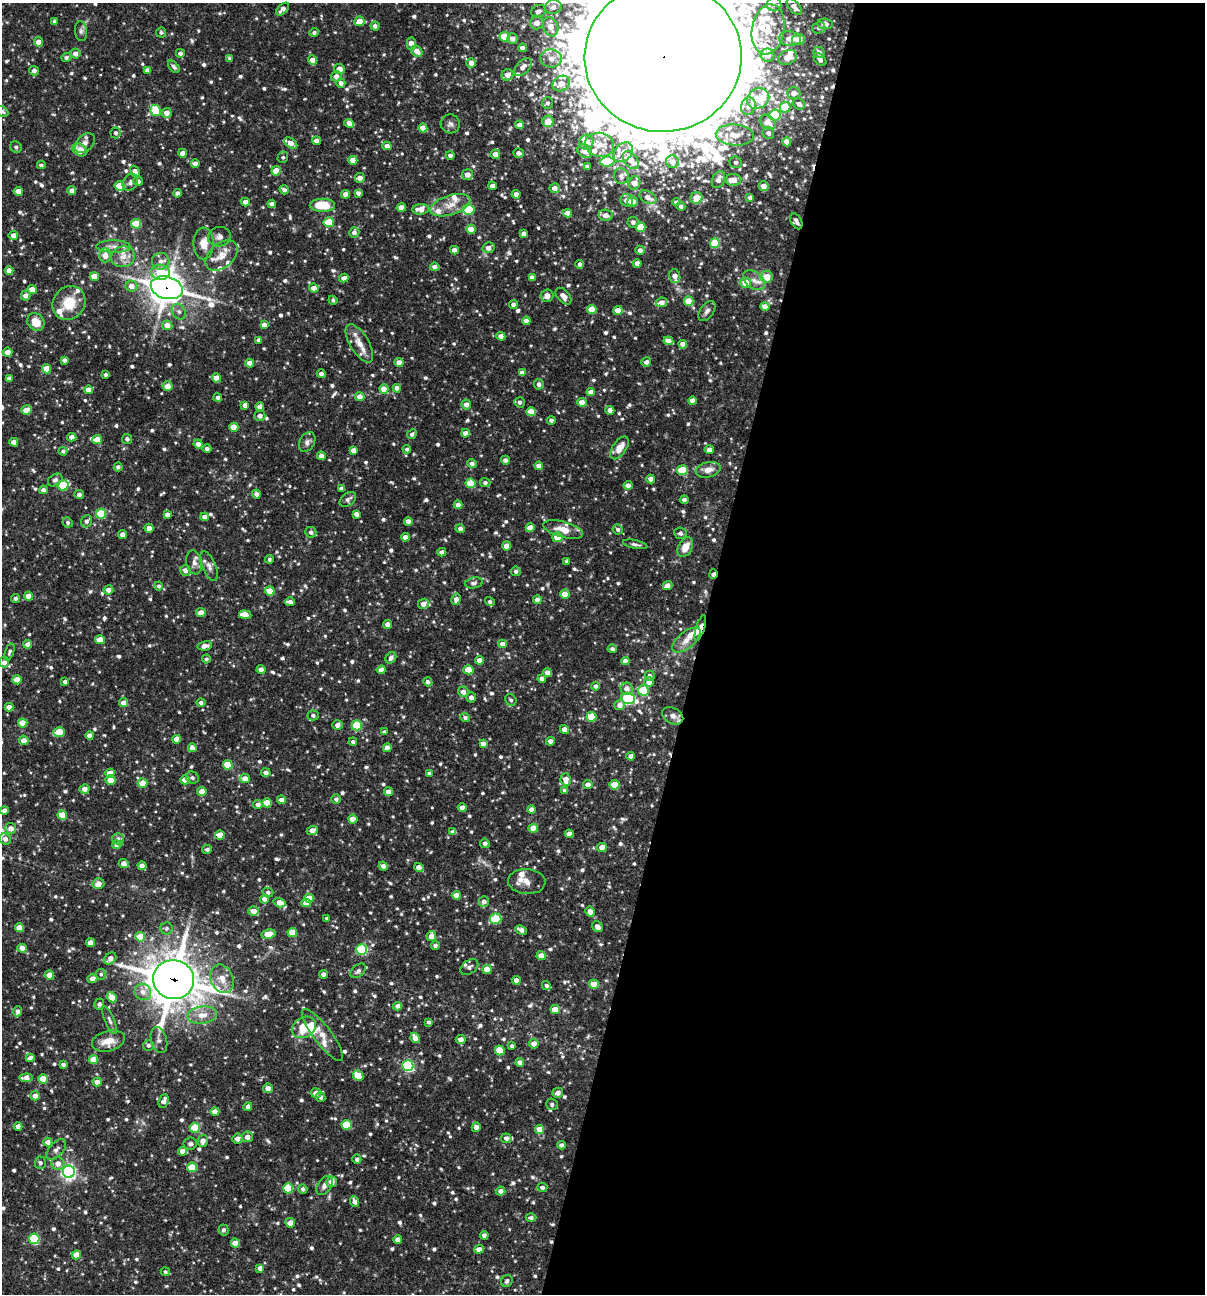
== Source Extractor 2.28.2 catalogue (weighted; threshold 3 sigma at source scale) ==
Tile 12 of 4 x 4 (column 4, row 3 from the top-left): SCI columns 3860-5062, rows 1293-2584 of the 5187 x 5168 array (HDU 1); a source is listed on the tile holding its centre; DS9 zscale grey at full resolution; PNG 1207 x 1296 px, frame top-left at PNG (2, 3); each listed source drawn as its Kron ellipse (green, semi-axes under 4 px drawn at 4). Shown black and unused: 42% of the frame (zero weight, under 3 of 4 exposures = <1% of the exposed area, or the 3 px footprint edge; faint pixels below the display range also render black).
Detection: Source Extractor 2.28.2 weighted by HDU 2 'WHT'; one run over the whole footprint, this tile lists its part. Background 0.0869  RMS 0.0039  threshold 0.0175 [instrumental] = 3 sigma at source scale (4.5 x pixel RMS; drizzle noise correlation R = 1.50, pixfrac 1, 0.05/0.05 arcsec/px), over >= 5 px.
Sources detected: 963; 2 cosmic-ray / hot-pixel residue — neither listed nor drawn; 37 inside a brighter listed object's ellipse — not listed separately; of the other 924, all 500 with FLUX_AUTO >= 0.89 (the completeness limit of this list) listed and drawn (424 fainter detections not listed), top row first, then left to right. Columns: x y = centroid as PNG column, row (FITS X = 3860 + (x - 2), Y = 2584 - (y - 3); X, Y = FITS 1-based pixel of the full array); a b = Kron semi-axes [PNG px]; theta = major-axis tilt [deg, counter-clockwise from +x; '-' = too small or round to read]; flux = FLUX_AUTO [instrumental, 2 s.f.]
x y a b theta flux
774 4 7 6 - 1.4
553 7 8 7 - 3
794 7 10 5 -49 2.4
283 9 8 4 44 2.2
539 11 7 6 - 1.8
55 21 4 4 - 1.5
359 21 5 5 - 3.8
537 23 7 6 - 3.2
825 24 8 5 -8 3
375 26 4 4 - 1.3
551 27 10 7 -70 4.5
819 28 7 6 - 1.3
768 29 25 16 79 13
81 31 10 6 -84 1.3
314 32 5 4 - 1
161 33 5 5 - 0.91
505 37 5 5 - 15
513 38 5 5 - 2.6
790 39 11 7 -8 4.3
798 40 6 5 - 6.3
38 42 5 4 - 3.1
411 44 6 4 90 4
522 48 4 4 - 1.7
417 51 6 5 - 3.1
180 53 4 4 - 1.4
819 53 6 5 - 2.4
75 54 5 5 - 2.5
767 55 7 6 - 3
66 57 5 4 - 1
663 57 78 75 3 15000
788 57 10 7 22 4.9
230 58 4 3 - 1.1
551 58 11 9 -8 3.2
312 60 5 4 - 3.4
820 60 7 5 -42 1.5
471 63 5 4 - 2.7
174 67 7 4 -51 0.9
523 67 10 6 47 2.2
339 69 5 5 - 3
147 70 4 4 - 1.5
34 71 5 5 - 1.8
508 75 6 5 - 3.2
336 76 5 5 - 2.5
341 83 4 4 - 1.6
561 83 9 7 34 4.2
794 93 6 6 - 3.1
758 98 11 9 32 8.2
548 103 6 5 - 1.2
799 104 6 5 - 2
748 106 9 7 74 1.9
785 107 5 5 - 9.7
2 111 7 5 -30 1.2
156 111 6 5 - 16
167 113 5 5 - 3.3
775 115 6 5 - 22
548 121 6 5 - 5.6
768 122 9 6 -39 4.3
349 123 5 4 - 3
450 124 9 9 - 1.7
519 125 4 4 - 2.4
423 128 4 4 - 5.6
116 133 5 5 - 1.1
768 133 6 5 - 1.6
735 135 19 10 -4 6.8
317 141 4 4 - 2.5
586 142 7 7 - 4.7
787 142 4 4 - 4
85 143 11 8 44 2
291 143 7 4 -34 3.2
600 145 14 12 -9 4.6
387 146 4 4 - 2.6
16 147 6 5 - 0.97
80 150 7 6 - 5.9
585 151 8 6 -37 4
623 152 11 8 47 3
183 153 4 4 - 2.6
519 153 5 4 - 1.7
495 154 5 4 - 2.8
450 155 4 4 - 1.5
283 157 6 5 - 0.89
353 160 4 4 - 4.2
631 160 10 6 -56 4
607 162 7 5 4 18
672 162 6 6 - 3.2
736 162 6 5 - 1.1
195 163 4 4 - 1.7
41 165 4 4 - 0.91
587 166 4 4 - 1.5
135 171 6 4 -58 2.2
276 171 4 4 - 6.5
468 174 5 5 - 3.3
621 176 8 7 - 1.7
360 178 5 5 - 2.4
718 180 9 6 64 3
733 180 8 6 0 4.2
138 181 5 4 - 1.7
130 182 9 7 54 1.5
634 183 7 5 66 3.9
119 186 5 5 - 8.7
492 186 4 4 - 2.3
764 186 5 5 - 3.2
555 188 5 5 - 2.7
284 190 5 4 - 1.3
18 191 4 4 - 4.4
72 191 4 4 - 2.5
178 193 4 4 - 1.5
358 193 4 4 - 1.3
346 194 4 4 - 2.9
516 194 4 4 - 2.2
648 197 9 6 -28 3.5
750 197 4 4 - 1.1
696 198 6 5 - 6
627 200 6 6 - 3.5
632 201 5 5 - 4.2
245 202 4 4 - 2.3
676 202 4 4 - 1.2
272 204 4 4 - 2.3
322 205 13 6 -1 13
450 205 21 9 18 5.2
681 206 4 4 - 1.1
401 208 4 4 - 3.6
421 209 8 5 6 3.9
469 210 6 5 - 18
568 213 4 4 - 3.8
606 215 7 5 -8 2.7
796 221 8 5 -61 1.7
329 222 5 5 - 11
633 222 5 5 - 1.5
136 224 5 5 - 12
640 227 5 5 - 10
471 229 4 4 - 5.3
354 232 5 5 - 1.5
524 234 4 4 - 1.9
13 235 5 4 - 2.6
219 237 11 9 11 2.3
203 243 16 10 89 4.9
715 243 5 5 - 17
113 246 17 6 -1 2.5
488 248 6 5 - 2.7
454 250 4 4 - 2.4
640 250 4 4 - 1.8
105 255 7 6 - 4.3
222 256 19 12 42 5.1
123 257 12 10 20 3.5
161 261 9 8 - 2.3
637 263 4 4 - 2.5
580 264 4 4 - 1.2
435 267 4 4 - 2.4
9 271 4 4 - 3.3
160 272 9 7 -4 11
94 276 4 4 - 5
675 276 7 5 -78 2.7
532 277 4 4 - 2.3
767 277 6 6 - 6.5
344 278 5 4 - 1.9
754 280 12 8 -38 3.2
745 283 5 5 - 6.8
131 286 6 5 - 3.1
167 288 16 11 -15 670
314 288 5 4 - 2.8
32 289 4 4 - 6
26 296 5 5 - 2.2
547 296 6 6 - 2.7
563 296 10 6 -48 2.7
333 300 4 4 - 1
689 301 5 4 - 8.3
662 302 5 5 - 2.7
69 303 18 15 54 10
513 305 4 4 - 1.6
765 306 4 4 - 3
592 309 5 4 - 8
618 311 4 4 - 4.7
707 311 11 6 54 1.7
179 312 8 6 -56 1.4
526 321 4 4 - 2.2
36 322 9 8 - 5.4
167 325 5 5 - 3.2
264 325 4 4 - 2.9
501 336 4 4 - 2.7
259 340 4 4 - 1.5
668 341 5 4 - 3.1
359 343 21 9 -59 4.7
683 344 4 4 - 3
7 352 5 4 - 3.4
64 360 4 4 - 1.3
646 362 5 5 - 1.6
250 363 4 4 - 4
399 363 4 4 - 3.5
47 369 5 4 - 6.1
522 373 4 4 - 1.9
321 374 4 4 - 1.5
106 375 3 3 - 0.99
216 378 4 4 - 5
9 379 4 4 - 2.4
539 384 5 5 - 1.6
168 386 5 5 - 3.3
397 388 4 4 - 2.2
384 389 4 4 - 4.3
88 390 4 4 - 3.4
591 392 4 4 - 3.1
218 397 4 4 - 1.2
360 397 4 4 - 3.8
692 401 4 4 - 3.1
520 402 5 5 - 1.1
582 402 5 4 - 5
245 405 4 4 - 2.5
466 405 5 4 - 2.5
260 407 4 4 - 2.7
26 410 5 4 - 6.5
610 410 4 4 - 2.8
531 412 4 4 - 7.6
260 416 5 5 - 1.8
551 420 4 4 - 1.1
234 427 4 4 - 6.2
465 433 4 4 - 2.7
412 434 5 4 - 1.2
72 437 4 4 - 2.4
127 439 5 5 - 1.4
97 440 5 4 - 6.9
14 442 4 4 - 2.6
307 442 10 7 61 1.6
198 444 4 4 - 2
619 448 13 7 56 4.2
207 449 4 4 - 1.5
407 449 4 4 - 0.91
353 450 4 4 - 2.2
709 450 4 4 - 2.4
63 451 4 4 - 0.95
321 456 4 4 - 2.4
505 460 4 4 - 1.5
472 464 5 4 - 1.4
539 466 4 4 - 3.2
118 467 4 4 - 1.2
682 470 5 5 - 13
708 470 12 7 12 3.3
651 479 4 4 - 2.8
55 480 8 5 34 1.5
470 483 5 4 - 9
485 483 5 4 - 1.1
63 485 6 5 - 16
628 485 4 4 - 1.9
342 488 4 4 - 1.5
43 490 4 4 - 1.6
79 494 5 4 - 1.3
256 494 4 4 - 1.6
348 499 9 6 38 1.5
684 500 4 4 - 1.2
458 505 4 4 - 2.6
101 514 5 5 - 20
356 514 4 4 - 2
167 515 4 4 - 1.8
205 517 4 4 - 2.2
86 521 6 5 - 1.2
408 521 4 4 - 2.4
68 522 5 5 - 0.97
149 528 4 4 - 3.1
530 528 4 4 - 5
460 529 4 4 - 1.7
563 529 20 8 -15 5.5
618 529 5 5 - 0.96
311 532 6 5 - 1.3
680 533 6 5 - 1.3
122 535 4 4 - 2.8
405 537 4 4 - 2.4
557 537 5 5 - 6.8
635 544 12 4 -11 1.2
506 546 4 4 - 4
685 547 10 7 61 4.5
442 552 4 4 - 1.7
269 559 4 4 - 0.9
567 561 4 4 - 1.2
194 562 12 7 -78 2
209 566 16 6 -67 2.2
185 570 5 5 - 2.2
516 571 5 4 - 1.2
713 574 5 3 - 2.6
474 583 9 5 10 1
159 586 4 4 - 1.1
667 586 5 4 - 2.9
108 590 5 4 - 2.4
270 591 5 4 - 6.9
565 594 4 4 - 5.4
29 596 4 4 - 4.4
15 598 4 4 - 0.92
456 599 6 4 77 1.9
537 600 4 4 - 2.4
490 601 5 4 - 1.1
290 602 5 4 - 1.6
423 604 5 5 - 3.1
201 612 5 4 - 2.7
245 615 6 4 -10 4.5
387 624 4 4 - 2
700 628 13 4 73 1.9
100 640 5 4 - 5
686 640 17 8 39 3.8
27 644 4 4 - 1.9
502 644 4 4 - 2.6
205 646 7 4 10 2.4
612 649 4 4 - 1.1
9 652 9 4 71 0.94
391 658 6 5 - 1.5
206 659 4 4 - 0.94
479 660 4 4 - 3.1
625 661 4 4 - 2.6
4 662 5 5 - 2
261 670 4 4 - 2.8
381 670 4 4 - 3.4
468 670 5 4 - 7.7
547 673 4 4 - 2.6
650 676 5 5 - 1.6
542 679 4 4 - 2.1
17 680 4 4 - 6.1
65 682 4 4 - 1.3
428 682 4 4 - 1.4
649 682 5 5 - 3.2
595 686 4 4 - 1.2
627 689 6 6 - 2.5
643 690 5 5 - 21
463 692 5 5 - 2.6
471 697 5 5 - 1.8
628 698 7 5 -15 40
511 700 6 5 - 0.95
201 702 5 4 - 1.2
123 703 4 4 - 2.5
620 705 5 5 - 2.5
9 707 4 4 - 2.7
313 715 5 5 - 0.98
673 716 11 8 -27 2.6
591 717 5 5 - 9.9
465 718 5 4 - 0.97
23 723 5 4 - 7.7
338 725 5 5 - 2
357 725 5 5 - 18
564 729 5 4 - 2.8
59 732 6 5 - 10
384 732 4 4 - 1.1
90 735 4 4 - 2.3
176 739 4 4 - 3.1
24 740 5 4 - 3
550 741 4 4 - 2.2
353 742 4 4 - 0.92
483 744 4 4 - 2.4
192 748 4 4 - 2.8
387 748 4 4 - 2.6
631 756 4 4 - 2.7
228 765 5 4 - 13
110 773 5 4 - 4.7
266 773 4 4 - 1.9
429 773 4 3 - 1.3
192 778 6 6 - 0.98
245 779 5 4 - 3.2
110 780 5 4 - 5.5
185 780 4 4 - 4.7
566 780 6 5 - 3.2
142 783 5 4 - 5.9
588 785 4 4 - 2.7
615 785 5 4 - 10
85 789 5 4 - 2.6
564 790 4 4 - 1
202 791 4 4 - 3.7
388 792 4 4 - 2.9
336 799 5 4 - 1.2
282 800 4 4 - 2.3
267 803 5 4 - 6.4
258 804 4 4 - 1.7
462 808 4 4 - 3
531 810 4 4 - 2.8
4 811 4 4 - 2.4
62 815 5 4 - 7.6
353 819 4 4 - 4.9
11 828 5 5 - 2.9
533 828 4 4 - 5.3
312 830 5 4 - 2.9
453 832 4 4 - 1.5
569 834 4 4 - 2.7
220 835 5 4 - 6.6
5 839 6 5 - 1.7
118 839 6 6 - 1.2
485 843 5 4 - 1.5
117 845 4 4 - 2.7
602 847 5 4 - 3.7
207 849 5 4 - 0.95
124 864 5 4 - 3
142 866 4 4 - 3.1
383 866 5 4 - 1.8
419 867 5 4 - 2.6
527 882 19 12 -4 3.4
98 884 6 5 - 3.4
268 892 5 5 - 1.1
456 895 4 4 - 3.9
309 898 5 4 - 6.4
264 899 4 4 - 2.3
484 901 5 5 - 1.6
280 902 6 4 -18 3.2
306 903 4 4 - 4.3
254 911 5 4 - 3.8
590 912 5 4 - 2.9
327 918 4 3 - 1
496 919 5 5 - 17
597 927 6 5 - 2.3
19 928 4 4 - 6.9
166 928 6 6 - 0.91
521 930 6 4 -26 2.1
292 933 4 4 - 9.2
268 934 7 4 10 7.2
431 936 5 4 - 2.7
140 937 5 4 - 8.7
90 943 4 4 - 3.7
435 945 4 4 - 1.1
22 948 5 4 - 2.6
362 949 5 5 - 33
541 956 4 4 - 3.9
110 958 7 5 43 2.5
469 967 10 6 36 1.3
487 969 4 4 - 5.2
358 971 9 5 39 1.2
101 974 5 5 - 0.92
324 974 4 4 - 2.3
49 975 4 4 - 5.6
92 979 5 4 - 2.7
222 979 15 11 -66 4.9
174 980 20 19 - 1300
516 980 4 4 - 2.6
594 984 5 4 - 8
546 985 4 4 - 1
143 992 8 8 - 2.7
112 997 6 4 -49 7.8
99 1004 6 5 - 1.5
398 1006 4 4 - 2.2
555 1010 5 4 - 5.9
18 1011 5 4 - 1.7
202 1015 15 8 6 4.3
110 1020 15 5 -68 1.5
429 1022 4 4 - 0.98
304 1027 12 10 33 9
322 1035 32 9 -53 4.6
415 1038 5 4 - 2.7
461 1039 5 4 - 2.5
159 1040 13 8 -74 1.8
108 1041 17 10 14 5.7
534 1044 5 4 - 3.6
148 1045 5 5 - 1.1
512 1046 4 4 - 1
500 1050 5 5 - 8.1
30 1058 4 4 - 2.6
93 1059 5 4 - 6.6
520 1062 4 4 - 2.5
63 1064 4 3 - 1.3
408 1066 5 5 - 47
358 1076 6 4 -46 9
26 1078 6 4 4 3.5
43 1079 5 4 - 7.1
97 1082 5 4 - 2.7
268 1088 5 5 - 2.8
316 1093 5 4 - 2.5
558 1093 5 5 - 2.2
35 1096 4 4 - 2.5
321 1097 5 4 - 1.3
164 1101 7 4 66 2.4
552 1104 6 5 - 1.1
248 1107 4 4 - 2
215 1111 4 4 - 2.8
346 1125 5 5 - 13
18 1126 4 4 - 2.4
476 1127 4 4 - 2.4
195 1128 5 5 - 16
539 1129 4 4 - 5
247 1137 5 5 - 2.7
506 1138 5 5 - 1.5
237 1139 5 5 - 2.6
203 1141 6 5 - 2.7
48 1142 4 4 - 2.7
190 1144 6 6 - 1
562 1145 4 4 - 1.8
56 1149 13 6 47 1.7
183 1151 4 4 - 3.6
357 1159 4 4 - 1.2
40 1163 6 5 - 1
58 1163 6 6 - 2.8
192 1167 5 5 - 11
69 1172 6 6 - 110
332 1182 5 5 - 2.8
324 1186 10 6 56 2.1
542 1187 5 4 - 1.4
288 1188 5 5 - 15
303 1189 5 4 - 1.2
501 1191 5 4 - 2.2
354 1202 5 4 - 1.8
531 1218 5 4 - 1
290 1223 5 4 - 3.4
223 1230 5 5 - 1.2
484 1235 4 4 - 1.5
34 1239 5 5 - 26
398 1240 4 4 - 3
235 1243 4 4 - 6
479 1249 5 4 - 3.3
76 1255 4 4 - 4.6
260 1268 4 4 - 1.9
165 1272 4 4 - 0.92
507 1281 6 5 - 1
Overlapping masked pixels (flux is a lower limit): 7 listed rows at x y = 663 57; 796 221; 167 288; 713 574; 700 628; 220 835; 174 980
Isophote crosses this tile's border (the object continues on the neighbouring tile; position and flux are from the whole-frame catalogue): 2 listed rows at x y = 663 57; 2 111